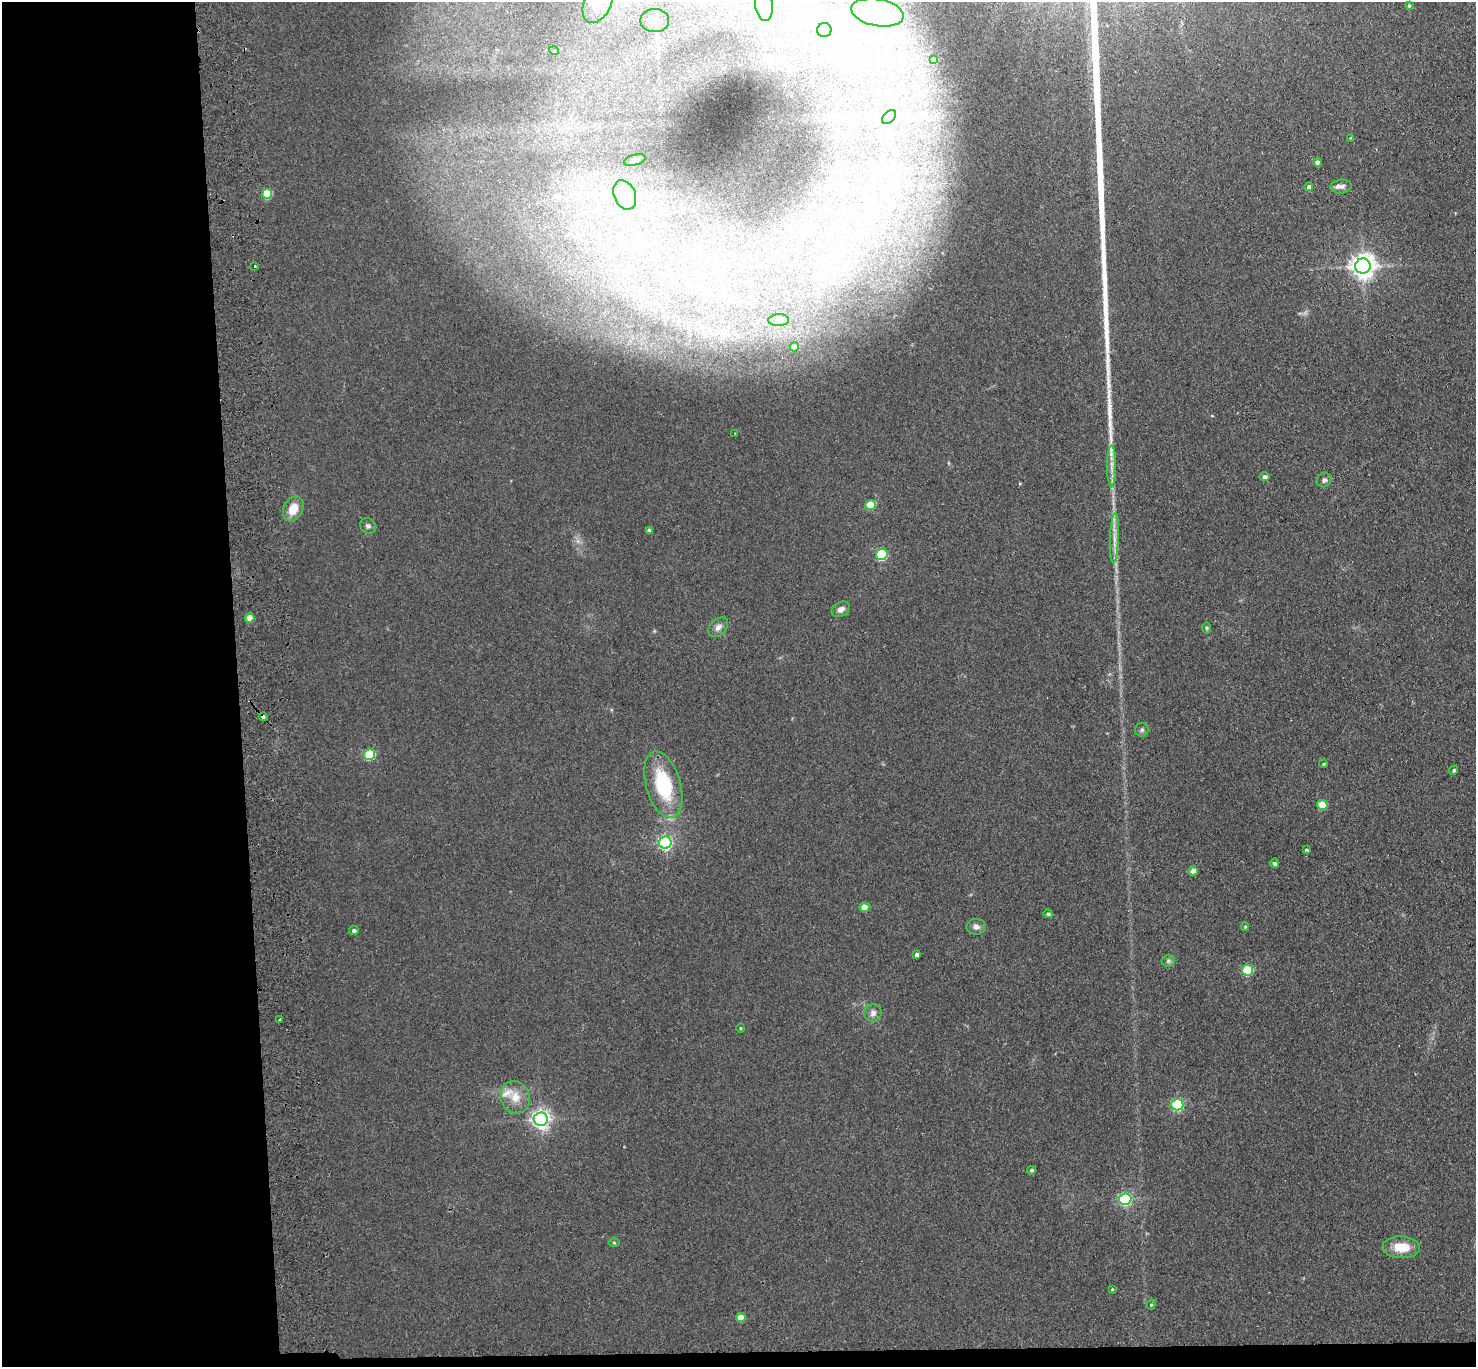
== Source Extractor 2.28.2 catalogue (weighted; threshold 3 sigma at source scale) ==
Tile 7 of 3 x 3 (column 1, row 3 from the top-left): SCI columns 56-1529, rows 130-1494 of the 4532 x 4405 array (HDU 1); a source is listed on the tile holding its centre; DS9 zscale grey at full resolution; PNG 1478 x 1369 px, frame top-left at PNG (2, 2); each listed source drawn as its Kron ellipse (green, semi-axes under 4 px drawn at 4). Shown black and unused: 17% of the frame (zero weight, under 2 of 3 exposures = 3% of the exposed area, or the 3 px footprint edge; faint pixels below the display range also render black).
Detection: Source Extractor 2.28.2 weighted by HDU 2 'WHT'; one run over the whole footprint, this tile lists its part. Background 0.139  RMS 0.011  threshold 0.0496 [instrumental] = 3 sigma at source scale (4.5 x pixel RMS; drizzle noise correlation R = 1.50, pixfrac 1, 0.05/0.05 arcsec/px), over >= 5 px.
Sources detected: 68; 2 inside a brighter listed object's ellipse — not listed separately; the other 66 listed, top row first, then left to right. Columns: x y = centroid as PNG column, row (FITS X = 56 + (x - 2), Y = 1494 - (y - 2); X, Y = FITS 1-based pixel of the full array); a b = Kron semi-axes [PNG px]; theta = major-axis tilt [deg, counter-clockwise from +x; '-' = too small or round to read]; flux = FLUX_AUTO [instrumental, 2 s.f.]
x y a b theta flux
598 3 21 13 65 14
764 5 16 9 -83 15
1409 5 4 3 - 1.5
877 12 26 13 -11 42
655 21 14 11 1 9.4
824 30 7 7 - 7.5
554 51 5 3 - 0.99
933 60 4 4 - 2.3
889 117 8 5 45 4.1
1351 138 3 2 - 1.4
635 160 11 5 15 3.3
1318 162 4 4 - 5.4
1341 186 10 7 5 5.1
1309 187 4 4 - 3.8
267 194 5 5 - 41
625 195 15 10 -67 16
255 266 3 2 - 1.5
1363 266 8 7 - 990
779 320 10 6 2 3.7
794 347 5 4 - 7.4
735 433 2 2 - 0.81
1112 466 20 4 90 8
1264 477 5 4 - 4.3
1324 480 8 7 - 3.1
870 505 5 5 - 31
293 509 13 9 63 19
368 526 8 7 - 3.1
649 531 4 4 - 4.3
1114 538 25 4 87 9.9
882 554 5 5 - 88
841 609 10 7 31 5.5
250 618 5 4 - 15
718 627 11 8 45 5.8
1206 628 6 4 -89 1.5
263 717 4 3 - 5.4
1142 730 7 6 - 2.7
369 755 5 5 - 63
1324 764 4 3 - 1.5
1454 770 4 4 - 1.7
663 785 34 17 -74 77
1322 805 5 5 - 37
665 843 6 6 - 240
1307 850 4 3 - 1.8
1274 863 5 4 - 3
1193 871 4 4 - 10
864 907 5 4 - 17
1048 914 4 4 - 2.7
976 927 10 8 -1 5.2
1245 927 4 3 - 1.3
354 930 5 4 - 3.2
917 955 4 4 - 5
1168 961 6 6 - 2.4
1248 970 5 5 - 61
873 1013 9 8 - 5.3
280 1020 3 3 - 2.9
740 1028 5 3 - 1
515 1097 16 14 -67 17
1177 1105 6 5 - 120
541 1119 7 6 - 530
1032 1170 5 4 - 2
1125 1199 6 5 - 180
614 1243 5 3 - 1.2
1401 1247 19 11 -3 22
1112 1289 4 3 - 1
1151 1305 5 4 - 1.7
741 1318 5 4 - 15
Overlapping masked pixels (flux is a lower limit): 1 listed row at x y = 263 717
Isophote crosses this tile's border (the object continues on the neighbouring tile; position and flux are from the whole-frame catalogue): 3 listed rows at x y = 598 3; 764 5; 877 12